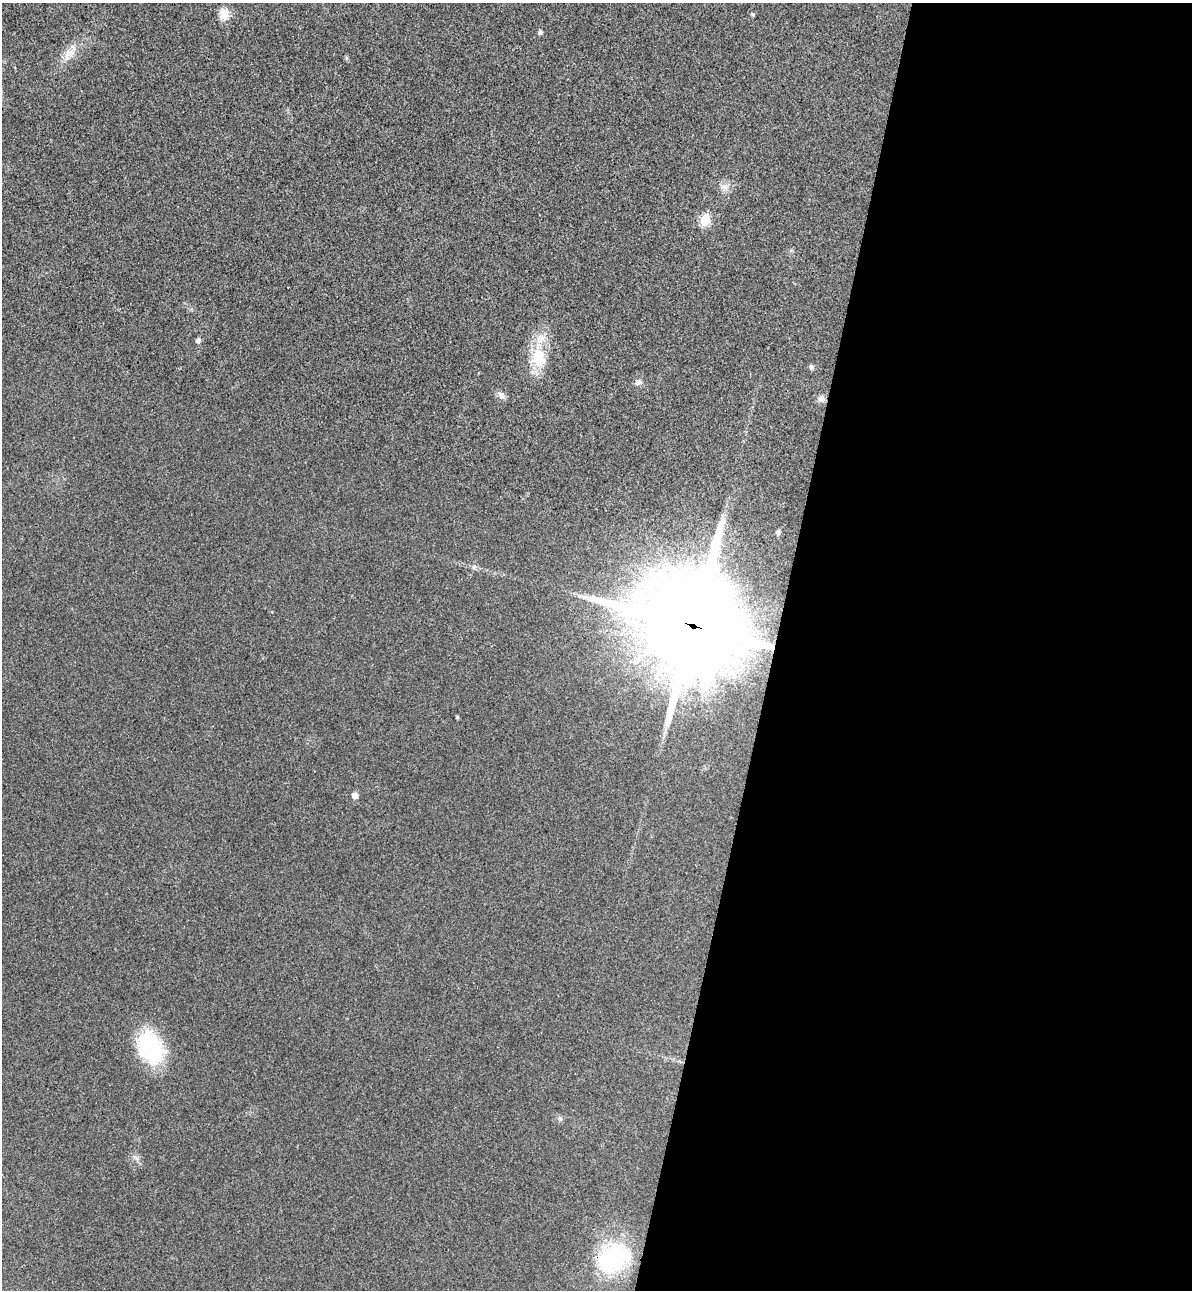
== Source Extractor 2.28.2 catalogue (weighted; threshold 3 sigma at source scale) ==
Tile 12 of 4 x 4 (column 4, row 3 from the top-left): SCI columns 3750-4939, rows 1312-2599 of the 5243 x 5193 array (HDU 1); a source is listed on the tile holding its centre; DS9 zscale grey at full resolution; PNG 1194 x 1292 px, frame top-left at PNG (2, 3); no overlay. Shown black and unused: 35% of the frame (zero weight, under 3 of 4 exposures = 6% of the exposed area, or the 3 px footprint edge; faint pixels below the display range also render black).
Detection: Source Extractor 2.28.2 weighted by HDU 2 'WHT'; one run over the whole footprint, this tile lists its part. Background 0.0266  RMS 0.0065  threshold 0.0292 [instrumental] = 3 sigma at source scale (4.5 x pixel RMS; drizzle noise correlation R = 1.50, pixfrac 1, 0.05/0.05 arcsec/px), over >= 5 px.
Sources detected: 22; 1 inside a brighter listed object's ellipse — not listed separately; the other 21 listed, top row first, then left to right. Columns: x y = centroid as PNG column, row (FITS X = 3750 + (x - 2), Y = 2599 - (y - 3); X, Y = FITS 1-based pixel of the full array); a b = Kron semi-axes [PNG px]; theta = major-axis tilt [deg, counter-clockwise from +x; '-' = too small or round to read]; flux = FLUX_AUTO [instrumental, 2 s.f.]
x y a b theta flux
224 14 17 13 -83 6.9
752 14 5 4 - 1
540 32 4 4 - 2.1
69 54 18 13 43 8.4
725 187 12 8 60 4
705 220 6 5 - 31
198 340 6 5 - 1.9
538 357 27 20 -82 21
811 367 7 6 - 1.4
638 382 8 7 - 2.8
501 395 11 7 -41 2.9
821 399 9 8 - 3.4
778 532 5 4 - 1.8
474 567 8 6 68 1.6
693 625 40 36 -82 9600
457 717 3 3 - 1.1
355 795 5 5 - 5.7
150 1048 37 25 -61 55
560 1119 6 6 - 1.3
135 1157 11 4 -40 2.1
614 1258 45 32 34 67
Overlapping masked pixels (flux is a lower limit): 2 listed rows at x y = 693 625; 614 1258